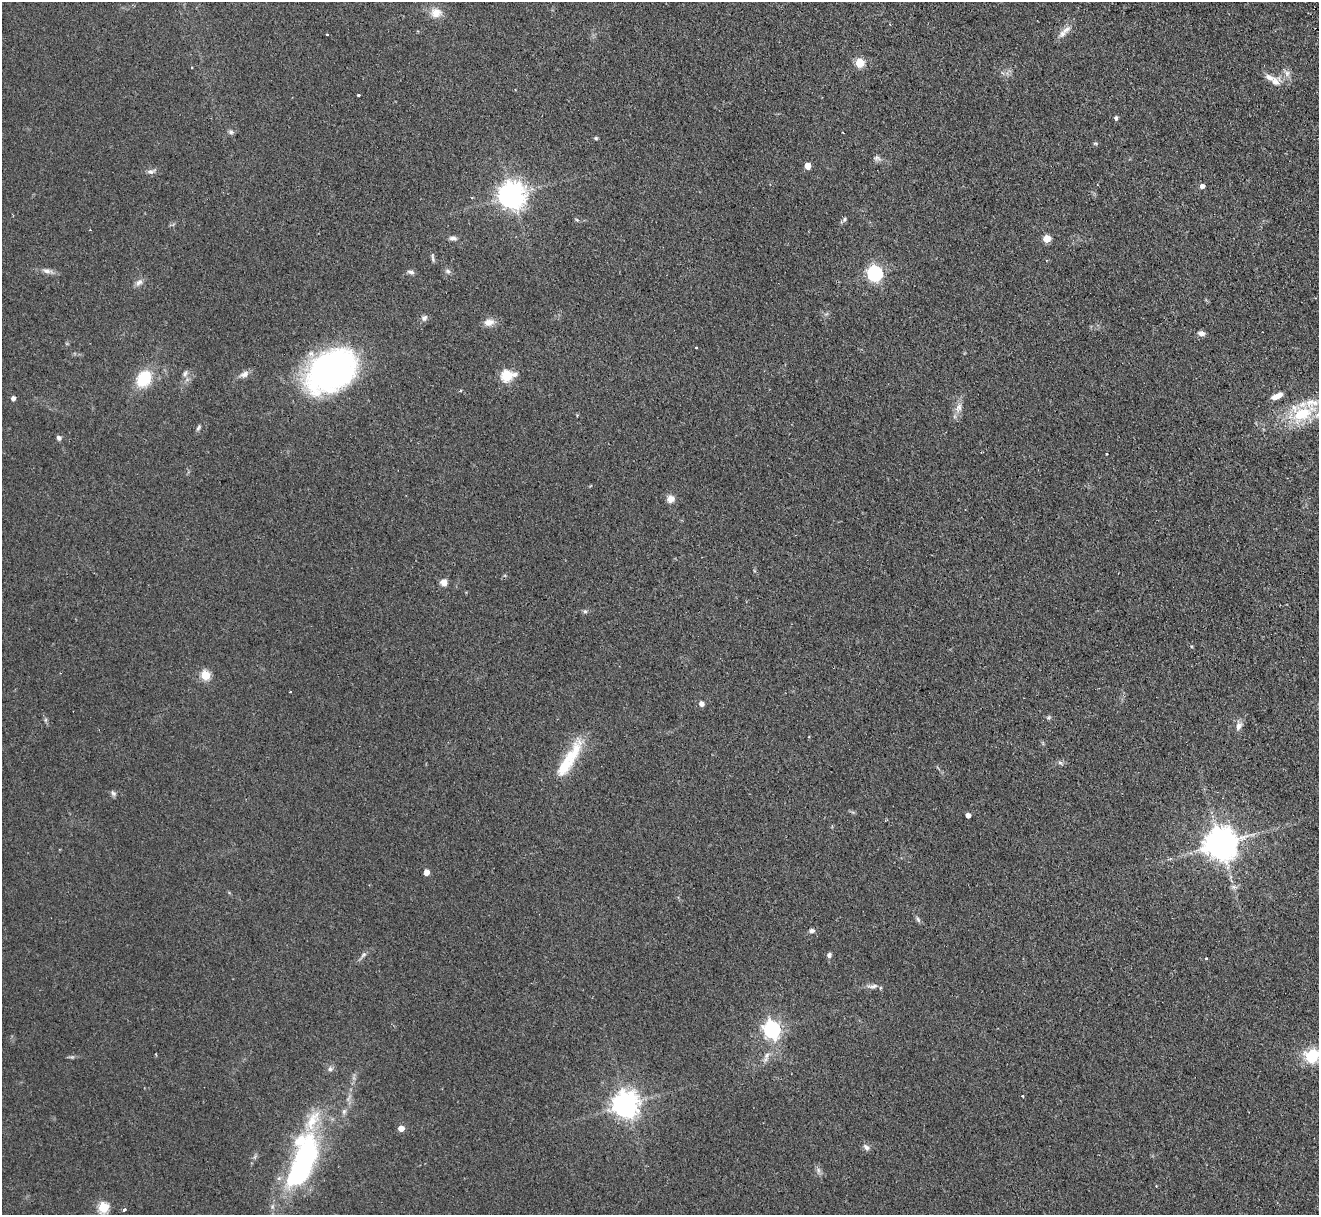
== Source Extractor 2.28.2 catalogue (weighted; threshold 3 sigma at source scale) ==
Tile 10 of 4 x 4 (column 2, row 3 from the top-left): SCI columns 1354-2670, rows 1384-2596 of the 5340 x 5316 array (HDU 1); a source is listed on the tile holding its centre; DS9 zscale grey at full resolution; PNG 1321 x 1217 px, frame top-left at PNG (2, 2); no overlay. Shown black and unused: <1% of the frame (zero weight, under 2 of 3 exposures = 4% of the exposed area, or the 3 px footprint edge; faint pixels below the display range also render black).
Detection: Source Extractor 2.28.2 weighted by HDU 2 'WHT'; one run over the whole footprint, this tile lists its part. Background 0.0738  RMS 0.0062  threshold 0.0277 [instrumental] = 3 sigma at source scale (4.5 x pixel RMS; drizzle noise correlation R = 1.50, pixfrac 1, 0.05/0.05 arcsec/px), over >= 5 px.
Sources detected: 86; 5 cosmic-ray / hot-pixel residue — not listed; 5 inside a brighter listed object's ellipse — not listed separately; the other 76 listed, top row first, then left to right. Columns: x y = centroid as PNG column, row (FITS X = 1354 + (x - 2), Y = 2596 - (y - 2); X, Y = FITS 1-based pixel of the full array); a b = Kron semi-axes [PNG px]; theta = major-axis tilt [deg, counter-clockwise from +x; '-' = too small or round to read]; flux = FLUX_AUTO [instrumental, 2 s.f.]
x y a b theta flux
436 13 16 13 0 7.3
1066 30 17 8 39 4.7
327 34 3 3 - 0.68
860 63 5 5 - 27
1287 73 10 8 -63 3
1275 81 14 10 -46 4.8
358 95 3 3 - 1.7
1116 118 5 4 - 1.5
231 132 7 6 - 1.5
596 138 5 4 - 0.88
1095 143 6 4 -1 0.77
877 158 11 6 -6 2
807 166 5 5 - 6.6
151 171 12 6 17 2.2
1202 186 5 4 - 3
512 195 9 8 - 680
844 219 6 4 88 0.93
577 220 6 4 -19 0.78
453 238 9 5 -3 2.1
1047 239 5 5 - 13
433 258 12 4 -82 1.4
47 271 17 6 -10 3.1
448 271 8 6 -18 1.6
411 272 9 5 -19 1.7
875 273 7 6 - 140
139 282 12 7 47 2.8
424 318 7 7 - 2.2
489 322 13 9 12 4.9
1201 333 9 6 -13 2.4
331 371 50 34 35 190
185 373 10 5 59 1.8
244 374 14 8 26 3.3
515 374 8 6 25 2.3
506 376 6 6 - 53
144 378 16 12 56 25
460 391 4 3 - 0.78
1276 396 14 6 24 5
13 398 4 4 - 2.6
959 408 14 7 74 4.3
1302 414 31 21 26 31
577 415 4 3 - 0.63
198 428 8 5 55 1.2
58 438 6 5 - 1.7
670 499 10 9 - 3.8
444 582 7 7 - 4.1
585 611 6 5 - 1.1
205 675 5 5 - 31
701 703 5 5 - 3.1
1049 717 6 4 71 0.85
1239 726 12 7 64 3.3
1060 763 9 4 -33 1.3
564 766 38 14 61 22
113 793 8 6 -62 1.5
968 815 4 4 - 3
1220 844 10 10 - 1200
426 872 5 4 - 4.7
1234 887 9 5 -1 1.8
918 919 9 5 -65 1.4
812 930 7 5 2 1.6
363 955 9 5 28 1.5
829 955 7 5 70 1.7
1206 958 3 3 - 0.63
873 986 18 5 6 2.9
772 1029 7 7 - 210
767 1055 13 7 66 3.4
1312 1056 17 15 36 20
330 1069 7 6 - 1.7
1022 1096 3 2 - 0.92
625 1104 8 8 - 660
344 1111 8 6 74 1.8
401 1128 5 5 - 5.7
866 1147 11 6 -40 2.1
303 1161 70 25 68 120
818 1170 8 6 84 1.9
103 1207 6 6 - 35
124 1209 3 3 - 3.4
Isophote crosses this tile's border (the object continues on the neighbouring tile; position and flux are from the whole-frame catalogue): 2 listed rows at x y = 1302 414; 1312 1056